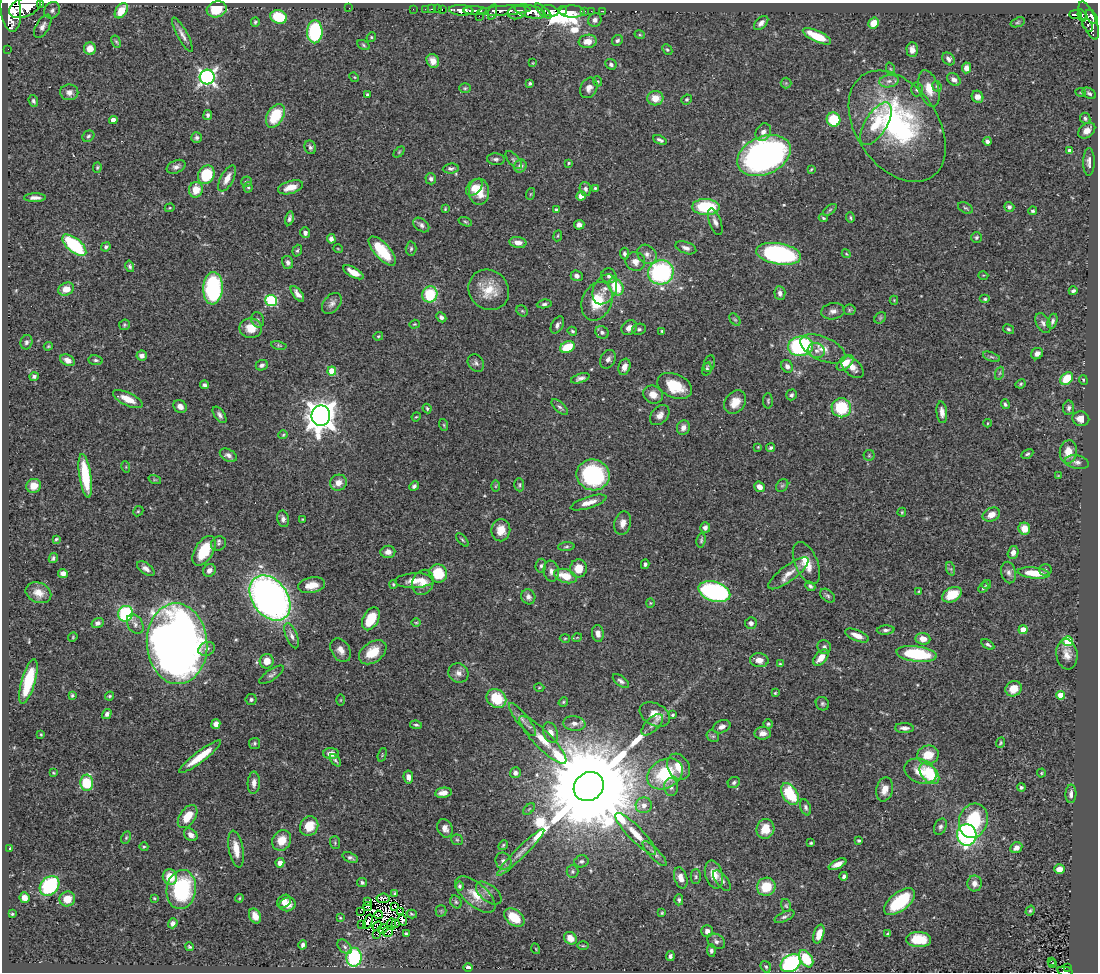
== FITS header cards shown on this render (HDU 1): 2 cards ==
NAXIS1  =                 1096
NAXIS2  =                  970

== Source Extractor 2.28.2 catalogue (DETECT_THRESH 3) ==
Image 1096 x 970 px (HDU 1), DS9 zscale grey, 1 PNG px = 1 image px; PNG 1100 x 974 px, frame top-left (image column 1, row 970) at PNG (2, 3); each listed source drawn as its Kron ellipse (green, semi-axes under 4 px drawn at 4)
Background 0.452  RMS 0.021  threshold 0.0616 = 3 sigma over >= 5 px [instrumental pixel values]
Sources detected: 510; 5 with non-positive FLUX_AUTO (blend fragments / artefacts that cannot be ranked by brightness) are neither listed nor drawn; of the other 505, the 500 brightest by FLUX_AUTO listed and drawn (5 fainter detections omitted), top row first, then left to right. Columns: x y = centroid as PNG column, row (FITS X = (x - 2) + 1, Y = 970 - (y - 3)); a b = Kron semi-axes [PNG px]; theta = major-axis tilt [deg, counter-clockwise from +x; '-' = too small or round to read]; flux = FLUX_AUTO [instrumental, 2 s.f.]
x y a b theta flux
40 4 3 3 - 46
25 7 16 9 22 2200
349 8 2 2 - 72
217 9 10 8 17 44
413 9 2 2 - 1.5
425 9 2 2 - 3.8
432 9 3 2 - 12
438 9 2 2 - 6
442 9 3 2 - 11
11 10 21 10 -84 2300
52 10 8 7 - 5
461 10 12 5 -4 830
504 10 26 4 3 570
563 10 4 3 - 17000
121 11 8 5 56 26
475 11 12 3 0 520
530 11 16 6 -13 1200
543 11 10 3 -41 310
550 11 8 5 -16 330
572 11 12 6 -1 240
585 11 2 2 - 4.6
591 11 2 2 - 4.7
603 11 3 2 - 6.9
492 12 8 4 74 200
517 12 9 7 18 390
1076 14 6 3 -2 110
1082 15 6 3 -72 96
479 16 2 2 - 4.6
279 17 8 6 -16 53
1092 17 8 4 -56 290
595 20 7 6 - 5.3
1089 20 20 7 -68 230
255 22 5 4 - 2.2
1018 22 7 4 20 2.3
761 23 8 5 44 6.4
874 23 6 5 - 23
1088 25 7 4 -59 95
43 26 13 6 59 7.6
315 32 11 8 89 140
182 35 19 5 -61 8
640 35 5 3 - 1.4
817 36 15 5 -25 42
371 37 5 4 - 1.7
617 40 6 5 - 3.2
588 41 9 6 8 14
116 42 6 4 -61 2
364 45 6 4 -29 2.2
8 49 2 2 - 7.1
90 49 6 6 - 16
667 50 6 4 -48 2.1
912 50 7 5 -88 7.9
948 59 7 5 -48 5.2
433 61 7 6 - 11
533 63 4 2 - 1.1
611 64 6 5 - 3.7
966 68 5 4 - 8.5
891 69 6 4 -70 2
207 77 7 7 - 470
354 77 5 4 - 1.5
954 80 7 5 -40 6.6
597 81 5 3 - 1.2
889 81 10 6 10 6.4
530 83 4 3 - 2.4
786 83 5 5 - 1.8
937 86 6 4 -66 1.9
465 88 6 5 - 2.1
589 88 10 8 62 8.6
917 89 7 6 - 3.5
929 89 19 9 -74 21
69 92 9 8 - 6.4
1081 93 5 3 - 1.2
1089 93 7 5 -32 3.8
367 95 4 3 - 2.9
977 97 6 5 - 10
655 98 8 7 - 18
687 99 5 4 - 2.1
33 101 6 4 -71 2.9
208 115 5 4 - 3.5
275 116 13 8 59 50
1085 118 5 5 - 2.9
833 119 7 6 - 63
113 120 4 4 - 11
876 124 24 11 58 33
897 126 61 40 -55 290
1087 131 9 6 38 9.1
763 132 9 7 58 6.5
88 136 6 5 - 2.7
196 137 5 5 - 3.6
660 140 7 4 -24 3.9
987 141 4 4 - 4.2
310 147 7 5 -67 3.6
1070 151 4 4 - 8.6
399 152 6 4 46 1.8
764 155 28 19 24 550
496 159 9 6 -5 3.7
514 160 11 5 -50 3.4
1089 162 14 6 89 6.9
569 163 4 3 - 2
520 166 7 6 - 6.5
176 167 10 6 25 5.2
97 168 5 4 - 2
451 168 8 5 5 3.4
811 169 4 3 - 1.4
206 175 10 8 62 71
227 178 14 6 62 14
431 179 5 5 - 4.3
246 182 5 5 - 2.3
248 187 5 4 - 2.3
290 187 13 6 17 17
474 187 10 6 45 12
595 188 3 3 - 1.8
585 189 7 5 -71 4.4
196 190 8 7 - 23
479 192 13 10 -87 23
530 194 6 4 70 1.4
581 196 5 4 - 9.3
35 198 11 4 1 6.4
706 207 14 8 -2 87
1009 207 5 5 - 4.1
170 208 5 4 - 1.5
965 208 8 5 -26 2.7
445 209 4 3 - 1.6
556 210 4 3 - 3.6
830 210 8 4 37 2.6
1033 211 4 4 - 2.6
289 218 7 4 77 4.1
823 218 4 3 - 1.7
850 218 5 4 - 2
465 222 7 4 -20 1.9
715 222 14 6 -70 6.3
421 225 9 6 -39 4.8
579 225 5 5 - 6
305 233 5 5 - 4.4
558 236 5 3 - 1.3
976 237 5 5 - 2.6
331 239 5 4 - 5.6
518 243 8 5 -9 8.6
74 245 14 7 -39 110
106 247 5 4 - 3.4
686 248 11 5 -19 6
338 249 5 3 - 1.1
411 249 7 5 87 2.8
297 251 6 4 71 2.2
382 251 18 7 -48 52
625 254 6 4 -86 3.9
647 254 11 8 -44 7.8
779 254 23 10 -10 230
846 254 4 4 - 1.5
288 262 6 5 - 3.7
635 262 10 9 - 10
130 266 6 4 -76 2.9
353 272 11 5 -29 15
661 272 13 12 - 190
983 275 5 3 - 1.2
577 276 6 5 - 5.2
609 276 7 7 - 5.6
616 287 9 7 -59 48
213 288 16 9 87 160
66 289 8 6 25 17
605 289 16 11 62 14
489 290 21 19 -43 35
1073 291 4 3 - 3.2
780 293 7 5 -86 6
297 294 9 4 -52 6.9
430 294 8 7 - 65
985 299 5 4 - 2.5
271 300 6 5 - 140
894 300 4 4 - 1.3
597 301 20 14 67 47
332 303 12 8 50 6.9
544 304 7 4 7 3.4
849 310 6 5 - 2.3
522 311 6 5 - 2.1
833 311 12 8 9 7.4
441 317 5 4 - 3.5
880 318 6 5 - 2.3
258 320 8 6 -70 3.8
735 320 7 4 -53 2
1053 321 7 4 72 4.3
1043 323 10 6 -60 5.3
414 324 5 4 - 1.7
124 325 5 5 - 2.1
557 325 9 5 61 4.9
251 328 11 10 - 22
629 328 8 7 - 9.6
639 329 7 5 10 3.2
1008 329 6 4 -30 2.5
572 331 5 4 - 2.2
662 331 3 3 - 1.8
602 332 7 6 - 4.1
378 336 5 4 - 1.7
26 342 7 6 - 3.4
279 345 8 4 -11 2.1
48 346 4 3 - 1.6
801 346 12 10 9 190
567 347 7 5 22 40
823 349 24 12 -24 20
816 351 8 7 - 6.7
1037 354 6 5 - 6.5
142 355 5 5 - 6.2
991 357 9 4 -20 2.7
608 359 10 7 62 6
67 360 7 5 -27 8
96 360 7 5 -7 3
476 363 9 7 -54 4.1
845 363 10 5 40 17
709 364 8 5 72 2.9
262 365 6 5 - 3.8
787 366 6 5 - 5.9
624 367 8 6 71 9.5
852 367 13 8 -43 10
707 369 7 4 75 2.7
332 371 4 4 - 33
1000 373 7 4 71 2.3
34 376 5 4 - 3.3
580 378 9 4 17 4.9
1067 378 7 5 43 37
1083 380 5 4 - 1.7
1021 384 5 3 - 2
205 385 4 4 - 4.1
675 386 18 12 -23 46
653 395 10 8 -31 14
791 395 5 5 - 2.7
128 399 16 6 -25 20
768 401 7 5 -90 2.3
735 402 13 10 51 18
1005 404 5 3 - 2.2
180 406 7 6 - 7.5
560 407 10 5 -41 4.1
427 408 5 3 - 1.8
841 408 10 9 - 71
1069 408 7 5 81 4.4
942 412 11 5 -83 8.6
220 415 9 5 -54 5
660 415 11 8 46 9.2
321 416 10 9 - 2400
416 417 4 3 - 1.2
1081 419 8 7 - 12
987 423 4 3 - 1.1
444 425 6 3 -71 1.9
683 428 7 6 - 7.7
283 435 5 4 - 1.6
758 447 4 3 - 1.2
771 448 5 4 - 2.8
1068 452 12 8 83 18
1027 454 6 4 29 2.5
228 455 9 6 -28 5.2
869 455 5 5 - 2
1077 462 12 6 -11 5.9
126 467 6 3 -73 1.5
593 475 16 15 - 170
85 476 22 6 -81 64
1058 476 4 3 - 0.99
155 480 6 4 -18 1.8
338 483 8 8 - 11
519 485 7 5 -88 2.3
34 486 7 6 - 13
414 486 5 4 - 4.1
496 486 6 4 88 1.5
782 486 7 5 51 2.6
760 487 6 5 - 10
589 502 19 5 18 12
138 511 5 4 - 1.8
902 512 4 4 - 1.5
991 515 9 6 24 12
283 519 8 6 -78 5.2
303 519 3 2 - 1.1
623 523 12 8 76 9.8
705 528 5 5 - 4.9
1024 529 6 5 - 16
501 530 11 9 81 17
56 539 3 3 - 1.6
462 540 8 4 -49 2.3
701 540 7 4 83 2.4
219 544 8 7 - 3.8
566 547 8 3 5 2.1
204 551 16 9 59 55
388 552 7 6 - 7.3
1013 552 6 5 - 7.4
53 558 5 3 - 3
806 563 22 11 -67 25
645 564 5 3 - 3.4
541 566 7 5 84 3.1
578 568 9 8 - 21
146 569 10 5 -35 7.1
951 569 7 4 -71 2.6
209 570 7 6 - 7.1
1045 570 6 5 - 2.4
551 571 10 7 -82 7
1009 572 11 7 -77 6.3
438 573 9 9 - 43
788 573 24 8 37 16
1034 573 16 5 -6 34
63 574 5 4 - 6.3
565 576 12 6 -17 28
414 581 19 7 2 18
423 582 13 10 67 15
393 584 4 3 - 1.6
986 584 4 4 - 1.4
312 585 14 7 11 16
810 586 6 4 -43 2.7
983 588 6 4 46 2.5
714 591 16 9 -18 280
919 591 4 4 - 1.3
38 593 13 10 -23 15
952 595 10 7 28 32
828 596 8 5 -39 3.1
528 597 7 7 - 5.4
270 598 25 17 -53 920
650 603 4 4 - 1.4
126 614 8 7 - 130
371 619 12 7 62 46
98 623 6 5 - 4.4
416 623 5 3 - 1.4
751 623 6 6 - 5.5
135 624 10 7 -58 5.8
886 630 9 4 4 3.9
1023 630 4 4 - 22
598 633 8 6 -83 7.4
291 636 13 5 -68 6.9
857 636 12 5 -22 13
73 637 5 4 - 1.4
565 638 5 3 - 1.5
577 638 5 3 - 0.99
923 639 7 6 - 13
1068 641 5 5 - 74
177 644 40 30 -86 1500
988 644 7 4 -31 3.2
824 647 7 7 - 4.7
207 649 8 6 24 4.6
341 650 13 9 -59 11
373 652 15 10 35 31
916 654 20 7 -7 94
1067 654 15 10 -82 13
821 658 9 5 48 16
759 660 9 7 -5 13
267 661 7 7 - 16
780 664 4 4 - 1.7
458 673 10 9 - 8.6
272 675 14 5 34 4.5
28 681 23 7 74 55
621 681 9 5 -36 4.3
539 687 5 3 - 1.4
1013 689 8 7 - 16
775 693 3 3 - 1.4
72 695 4 3 - 1.9
1061 695 4 4 - 29
110 696 4 3 - 2.1
496 698 10 8 -39 54
251 700 5 5 - 2.9
341 700 6 4 89 1.3
563 702 5 4 - 1.8
822 704 7 6 - 3.2
107 714 5 4 - 4.7
655 714 16 11 -29 20
672 715 4 3 - 2.1
522 719 20 6 -52 8.2
574 723 11 7 -6 8.3
216 724 5 4 - 7.7
768 724 4 4 - 2.4
416 725 6 4 -8 2.5
652 725 13 6 45 6
722 727 9 6 23 6.1
904 728 9 5 -2 6.2
551 733 10 7 -68 10
763 733 8 6 6 8.9
41 734 3 3 - 1.3
713 736 6 5 - 2.8
543 740 32 8 -46 28
255 743 5 5 - 2.6
1001 743 5 4 - 2
331 754 8 5 0 9.8
382 755 7 4 73 1.7
928 755 11 9 16 28
200 757 26 5 37 36
335 760 7 4 -50 2.3
678 767 14 10 -61 19
920 771 16 12 -23 22
53 773 4 3 - 1.4
515 773 5 5 - 5.7
1041 773 4 4 - 1.6
665 774 19 14 30 84
929 774 12 7 -49 67
408 777 6 5 - 7.5
734 782 6 5 - 3.2
87 783 8 6 -87 68
254 783 11 6 87 7.6
589 787 16 14 39 54000
671 787 9 7 -85 5.7
1021 787 4 4 - 2.7
885 789 12 8 77 12
443 793 8 5 9 11
790 794 12 7 -59 69
1071 794 9 5 88 5.7
644 805 8 8 - 9.3
806 807 8 5 -69 3.6
529 809 7 4 45 2.2
188 817 13 7 55 26
973 821 17 14 73 82
309 826 10 9 - 28
940 827 8 6 66 3.9
445 828 10 7 -65 8
765 829 10 9 - 24
636 834 28 7 -46 21
191 835 7 5 -37 8.7
967 835 11 9 -85 280
126 838 7 4 64 2.1
282 840 10 9 - 20
457 840 6 5 - 2.5
859 841 3 3 - 2
335 843 6 5 - 2.4
811 843 3 3 - 1.8
503 845 5 4 - 2
144 847 4 4 - 1.7
1016 848 6 5 - 7.6
9 849 3 3 - 2.2
236 849 18 7 -79 21
521 852 32 5 45 14
654 854 16 5 -46 6
350 858 8 4 -20 4
503 861 9 7 -58 7
581 861 7 6 - 3.7
280 863 4 4 - 10
837 864 9 4 25 10
1059 869 5 5 - 12
573 871 6 6 - 2.6
714 875 14 8 -74 19
844 876 4 3 - 3.1
170 877 8 7 - 25
696 877 7 5 90 2.6
681 878 11 6 -72 11
722 881 12 6 -52 4.6
362 882 5 4 - 3.2
975 883 8 7 - 8
50 886 11 8 46 110
459 886 5 4 - 2.7
766 887 9 9 - 37
181 889 20 14 82 130
489 893 15 8 -39 7.8
395 894 4 3 - 2.4
475 895 24 11 -41 23
25 898 5 5 - 10
154 898 3 3 - 1.3
239 898 4 3 - 1.4
383 898 6 4 7 2.7
67 899 8 7 - 20
679 900 5 4 - 2.9
284 901 7 6 - 8.7
368 901 3 2 - 0.72
456 902 7 5 -62 2.6
900 902 18 9 39 80
288 904 8 7 - 11
786 905 7 5 -73 2.3
368 907 4 4 - 1.6
395 907 3 2 - 1
360 911 3 2 - 1.8
441 911 5 5 - 2.1
1030 911 5 4 - 2.1
401 912 3 2 - 1
662 913 4 3 - 1.6
12 914 3 3 - 1.7
412 914 5 2 - 2
378 915 4 2 - 0.67
255 916 8 5 -65 10
784 917 11 4 24 3.8
340 918 4 3 - 1.3
514 918 11 7 -37 35
402 920 5 4 - 5.1
368 922 7 3 70 0.85
173 923 5 4 - 5.6
361 924 4 2 - 2.8
391 924 6 2 87 0.96
395 924 2 2 - 1.3
377 926 5 2 - 0.75
383 929 5 3 - 3.5
388 931 5 5 - 1.8
707 931 6 5 - 6.8
377 934 3 2 - 1.6
406 934 4 4 - 2.7
819 934 10 5 73 17
888 934 4 3 - 1.8
570 938 7 5 -44 16
919 939 12 7 -3 40
716 941 9 7 -31 4.6
303 945 4 4 - 4.4
583 946 6 4 0 1.6
190 947 4 3 - 2.1
345 947 8 5 -46 3.8
536 949 5 3 - 1.2
711 951 6 4 -85 3.2
670 956 5 4 - 3.7
354 957 9 7 86 120
806 959 9 6 -57 47
1051 961 3 2 - 1.8
791 963 11 8 34 220
1053 964 3 2 - 1.5
468 967 4 3 - 4.7
766 967 6 5 - 2.2
1068 967 3 2 - 13
1065 971 7 4 -13 71
At the frame edge (FLAGS 8, measured only in part): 3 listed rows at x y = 40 4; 11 10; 1065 971
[5 fainter detections neither listed nor drawn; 5 non-positive-flux detections neither listed nor drawn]